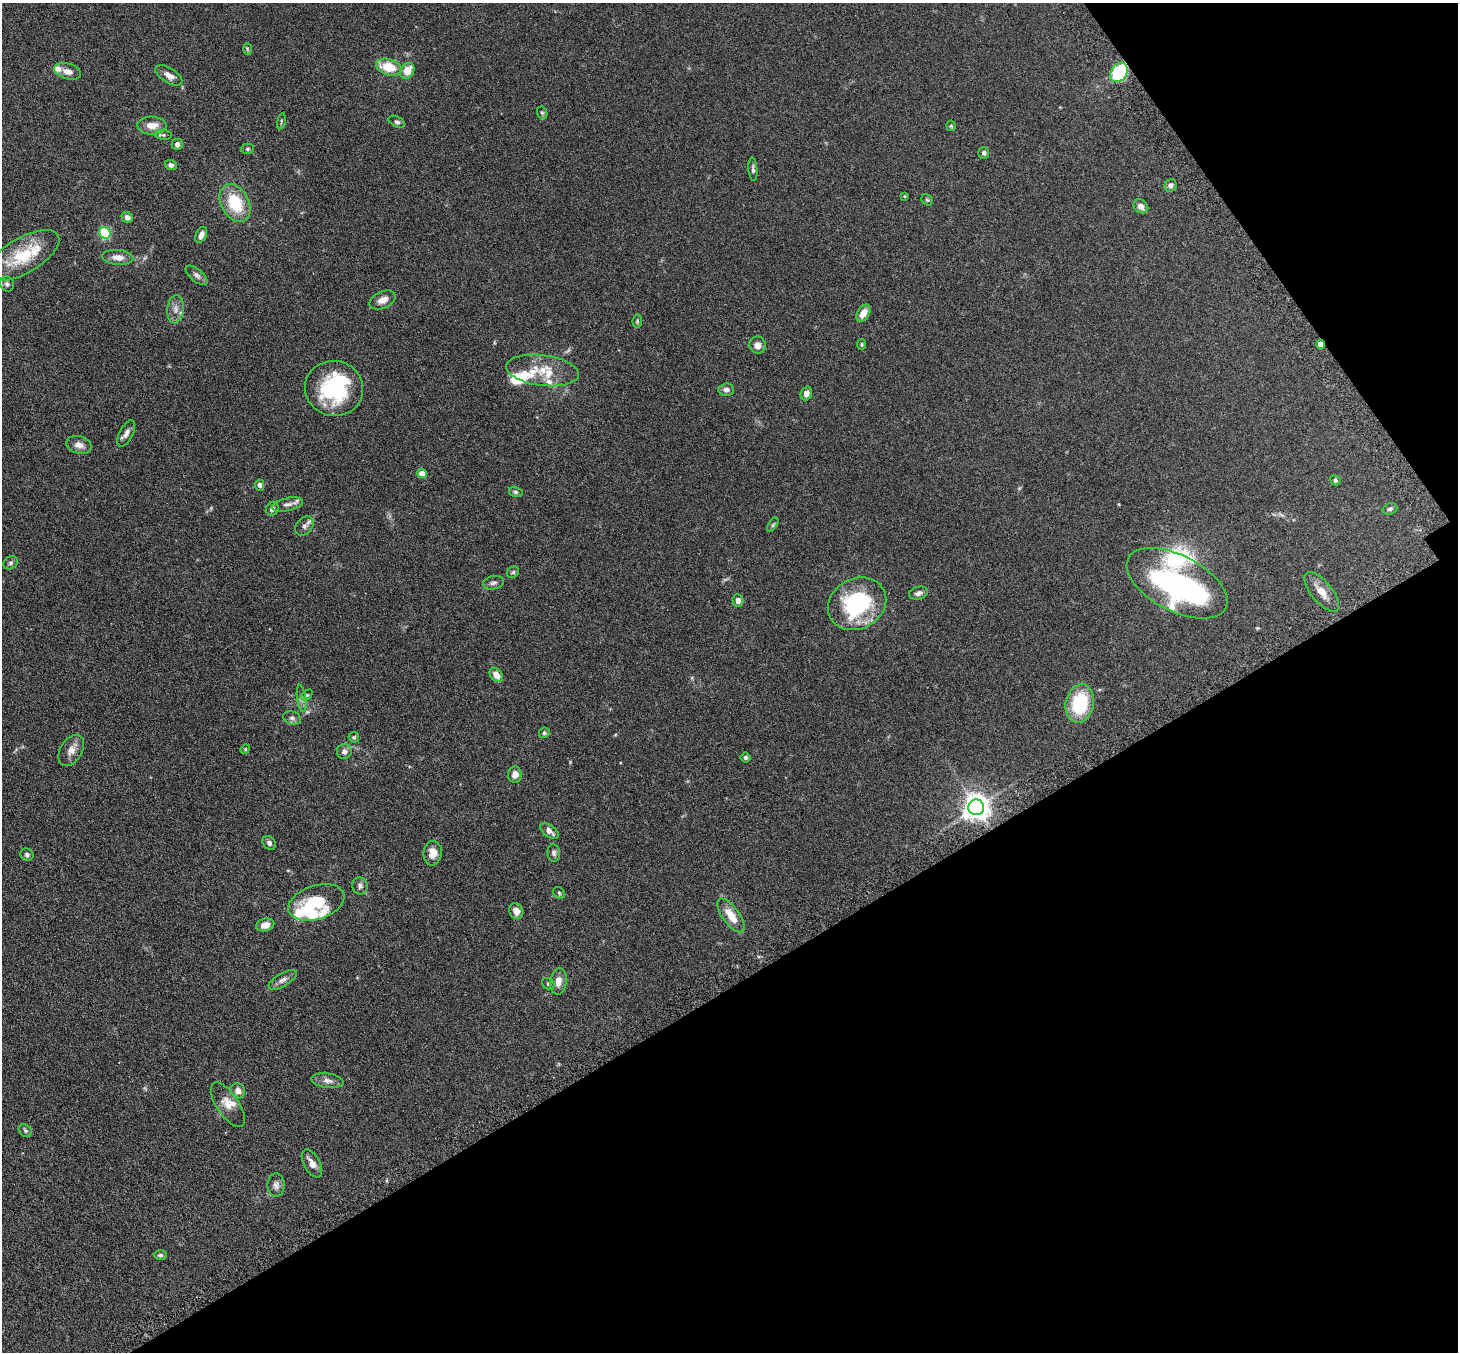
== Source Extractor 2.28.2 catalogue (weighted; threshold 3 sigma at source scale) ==
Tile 12 of 4 x 4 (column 4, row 3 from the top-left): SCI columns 4421-5876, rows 1539-2888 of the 5927 x 5916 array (HDU 1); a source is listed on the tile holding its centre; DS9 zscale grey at full resolution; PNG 1460 x 1354 px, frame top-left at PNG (2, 3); each listed source drawn as its Kron ellipse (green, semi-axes under 4 px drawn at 4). Shown black and unused: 32% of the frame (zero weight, under 3 of 6 exposures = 4% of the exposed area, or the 3 px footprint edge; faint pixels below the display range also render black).
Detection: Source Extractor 2.28.2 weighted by HDU 2 'WHT'; one run over the whole footprint, this tile lists its part. Background 0.12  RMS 0.0045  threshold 0.0185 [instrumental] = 3 sigma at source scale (4.09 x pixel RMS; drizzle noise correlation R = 1.36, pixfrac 0.8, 0.05/0.05 arcsec/px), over >= 5 px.
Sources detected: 106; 5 inside a brighter object's white glare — neither listed nor drawn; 8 inside a brighter listed object's ellipse — not listed separately; the other 93 listed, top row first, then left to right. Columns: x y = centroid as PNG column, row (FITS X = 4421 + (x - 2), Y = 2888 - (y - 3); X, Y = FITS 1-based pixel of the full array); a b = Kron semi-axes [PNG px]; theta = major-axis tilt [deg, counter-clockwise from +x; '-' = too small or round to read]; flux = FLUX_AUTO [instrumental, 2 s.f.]
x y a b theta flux
247 49 6 4 -88 0.51
389 67 13 8 -16 10
67 71 14 7 -16 2.6
407 71 8 6 56 5.7
1119 72 10 7 57 31
169 75 15 7 -32 2.6
542 113 6 5 - 0.64
281 121 8 3 78 0.51
397 122 9 5 -27 0.83
152 126 14 9 -1 3.8
951 126 5 4 - 0.59
163 135 8 5 -7 0.68
177 144 6 5 - 1.6
247 149 6 5 - 0.65
984 153 6 5 - 0.99
171 165 6 5 - 1.3
753 169 12 4 -85 1
1171 185 6 6 - 1.1
904 196 3 3 - 0.31
927 200 6 5 - 0.58
235 203 20 14 -61 15
1141 206 8 6 -37 2.2
127 217 6 5 - 1.7
105 233 6 5 - 20
201 235 8 5 65 2.2
23 256 40 17 30 17
118 257 15 7 -5 2.9
196 275 13 6 -41 1.5
7 284 7 6 - 1.2
383 300 14 8 25 2.9
175 309 14 8 84 2.6
863 313 9 6 59 4.2
637 321 7 4 83 0.63
862 344 5 4 - 0.56
1321 344 4 4 - 4.3
758 345 8 8 - 2.4
542 370 36 15 -7 11
334 388 29 27 -13 34
726 390 8 6 2 1.5
806 393 7 5 70 1.9
126 433 14 6 63 2.2
79 445 13 8 -18 2.8
422 473 5 4 - 5.4
1335 480 5 4 - 0.58
260 485 5 4 - 1.1
516 492 7 5 -16 0.73
287 504 16 6 12 2.1
272 509 7 6 - 1.3
1390 509 8 5 18 0.86
773 525 8 4 57 0.65
304 526 11 7 48 1.6
10 563 7 6 - 0.93
513 572 6 5 - 0.67
493 583 10 6 13 1.4
1177 583 55 28 -27 94
1322 592 24 10 -50 4.9
918 593 10 6 16 1.5
738 600 6 5 - 1.6
857 604 30 25 29 38
496 675 8 5 -51 3.4
307 695 6 4 45 0.5
301 698 14 4 -83 1.5
1080 703 19 14 78 23
292 718 9 6 -18 1.5
544 733 5 5 - 0.69
354 737 5 5 - 0.68
245 749 5 4 - 0.45
71 750 17 11 58 3.3
344 751 7 7 - 1.6
746 757 5 5 - 0.78
515 775 8 7 - 2.7
976 807 8 8 - 440
549 831 11 6 -37 2.1
269 843 7 6 - 1.2
433 853 12 9 83 3.8
554 853 9 6 -84 1.1
27 855 6 6 - 0.95
360 886 8 7 - 1.4
559 893 6 5 - 0.62
316 902 29 17 18 24
516 911 8 6 -62 2.9
731 915 20 8 -54 6.3
265 925 9 6 16 3.3
283 980 16 6 30 1.9
558 981 13 8 81 3.2
548 984 6 5 - 0.7
328 1081 16 7 -7 2.2
238 1091 8 7 - 2.4
228 1105 26 11 -56 4.6
25 1131 7 5 -38 0.78
312 1163 15 8 -60 2.9
276 1185 11 8 -88 1.9
160 1255 7 4 -1 0.81
Overlapping masked pixels (flux is a lower limit): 2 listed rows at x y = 1119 72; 1321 344
Isophote crosses this tile's border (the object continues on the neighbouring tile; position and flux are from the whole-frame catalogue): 1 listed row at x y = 7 284